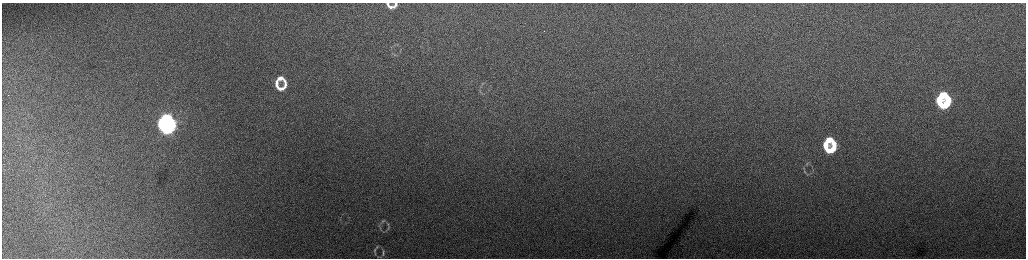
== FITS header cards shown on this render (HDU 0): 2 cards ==
NAXIS1  =                 2048 /fastest changing axis
NAXIS2  =                  512 /next to fastest changing axis

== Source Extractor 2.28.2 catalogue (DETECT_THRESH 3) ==
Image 2048 x 512 px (HDU 0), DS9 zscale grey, zoomed out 1/2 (1 PNG px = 2 x 2 image px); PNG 1028 x 260 px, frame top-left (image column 1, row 511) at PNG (2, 3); no overlay
Background 165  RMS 1.8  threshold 5.46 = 3 sigma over >= 5 px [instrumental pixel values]
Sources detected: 30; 1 cannot appear on this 1/2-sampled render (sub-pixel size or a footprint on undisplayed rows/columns) and is not listed; the other 29 listed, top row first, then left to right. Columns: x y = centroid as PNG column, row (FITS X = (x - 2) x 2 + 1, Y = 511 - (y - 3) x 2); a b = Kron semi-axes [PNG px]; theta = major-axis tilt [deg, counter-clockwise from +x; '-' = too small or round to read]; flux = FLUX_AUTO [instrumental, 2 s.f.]
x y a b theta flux
396 4 9 3 59 1200
388 5 6 3 -67 1200
391 7 6 4 6 1300
280 78 9 5 -9 2700
483 83 5 3 - 420
277 84 11 4 -81 2500
285 85 11 4 88 2200
281 89 8 4 3 2000
8 95 2 1 - 260
942 95 9 6 15 13000
939 101 9 4 -78 11000
948 102 11 6 81 12000
942 105 6 4 -15 8400
166 119 7 5 15 40000
171 124 10 5 -85 43000
162 125 10 4 -78 41000
167 129 7 4 2 32000
829 140 7 5 14 6100
834 146 10 4 -84 6200
827 148 12 6 -51 12000
807 164 5 3 - 380
804 171 5 2 - 340
383 221 6 4 22 610
388 227 5 3 - 440
380 228 5 3 - 420
377 246 6 3 41 470
383 252 8 2 87 490
375 253 7 2 -75 520
380 257 8 2 0 340
At the frame edge (FLAGS 8, measured only in part): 1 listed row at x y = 396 4
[1 sub-pixel or undisplayed-footprint detection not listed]